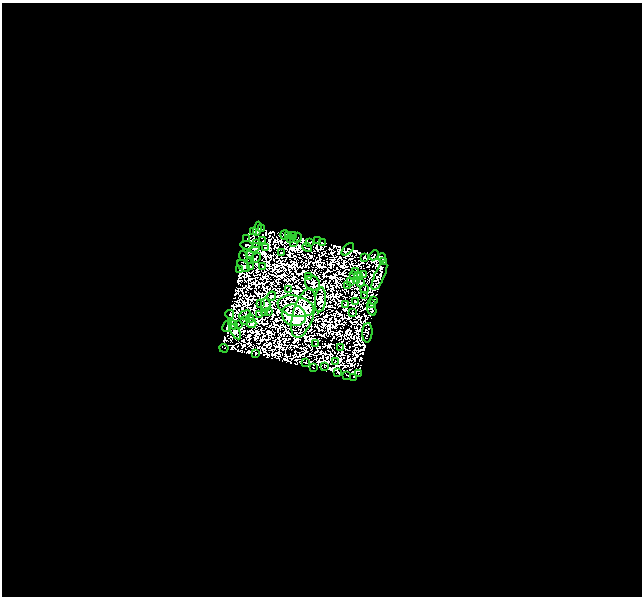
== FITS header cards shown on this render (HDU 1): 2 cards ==
NAXIS1  =                  640
NAXIS2  =                  594

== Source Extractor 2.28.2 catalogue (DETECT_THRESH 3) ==
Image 640 x 594 px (HDU 1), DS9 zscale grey, 1 PNG px = 1 image px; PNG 644 x 598 px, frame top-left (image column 1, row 594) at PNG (2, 3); each listed source drawn as its Kron ellipse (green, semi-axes under 4 px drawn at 4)
Background 2.35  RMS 1.0e-04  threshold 3.06e-04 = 3 sigma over >= 5 px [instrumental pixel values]
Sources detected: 208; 123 with non-positive FLUX_AUTO (blend fragments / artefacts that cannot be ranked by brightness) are neither listed nor drawn; the other 85 listed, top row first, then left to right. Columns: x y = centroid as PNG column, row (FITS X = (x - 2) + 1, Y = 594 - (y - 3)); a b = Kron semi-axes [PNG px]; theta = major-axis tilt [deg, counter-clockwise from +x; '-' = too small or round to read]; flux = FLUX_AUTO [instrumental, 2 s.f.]
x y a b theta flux
257 229 7 3 80 21
262 229 2 2 - 10
254 232 4 3 - 3.7
285 235 4 4 - 35
289 235 3 2 - 9.5
294 236 2 2 - 11
290 238 3 2 - 35
297 238 5 2 - 12
247 239 2 2 - 11
263 241 3 2 - 22
317 241 2 2 - 7.7
293 242 2 2 - 0.56
257 243 3 3 - 17
310 243 3 2 - 4.9
322 243 3 2 - 35
247 245 6 3 -8 43
265 247 3 2 - 4.7
307 247 5 3 - 3.8
255 248 6 3 41 26
348 249 7 3 47 23
281 252 2 2 - 13
249 255 3 2 - 17
374 255 5 2 - 27
243 256 5 2 - 4
364 257 2 2 - 6.5
256 258 6 2 47 17
382 258 4 2 - 51
251 260 4 2 - 5
384 262 3 2 - 36
244 266 7 4 -43 49
251 267 3 2 - 13
262 267 2 2 - 28
239 269 2 2 - 18
355 272 2 2 - 6.7
363 274 4 2 - 4.8
354 275 3 2 - 14
358 275 2 2 - 2.7
308 276 3 2 - 24
379 276 15 5 66 54
351 281 3 2 - 7.7
356 281 2 2 - 12
312 283 8 7 - 32
360 283 4 3 - 17
347 285 2 2 - 12
289 289 3 2 - 16
364 289 4 2 - 4.1
364 295 2 2 - 8.9
271 296 5 3 - 39
320 300 12 5 84 33
373 300 3 2 - 6.1
355 301 2 2 - 13
261 303 2 2 - 2
372 303 2 2 - 33
266 304 7 5 -89 31
345 305 3 2 - 6.1
296 306 18 10 -13 1300
372 309 6 3 -67 62
269 311 3 2 - 0.037
265 313 3 2 - 1.2
303 313 25 10 74 2400
352 313 3 2 - 11
230 314 4 3 - 8
245 315 6 3 26 36
259 315 3 2 - 19
294 315 12 10 -24 1500
250 319 4 3 - 15
244 320 3 2 - 9
252 323 4 4 - 20
238 324 2 2 - 20
233 325 5 4 - 12
227 326 6 3 64 26
235 332 8 4 -59 27
367 333 9 5 87 6.2
316 344 3 2 - 16
341 347 3 2 - 13
224 348 5 2 - 10
256 354 3 2 - 11
335 362 3 2 - 1.7
305 363 2 2 - 16
324 366 2 2 - 8.7
313 368 3 2 - 15
338 372 3 2 - 16
359 374 3 2 - 14
347 375 3 2 - 37
354 377 3 2 - 16
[123 non-positive-flux detections neither listed nor drawn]